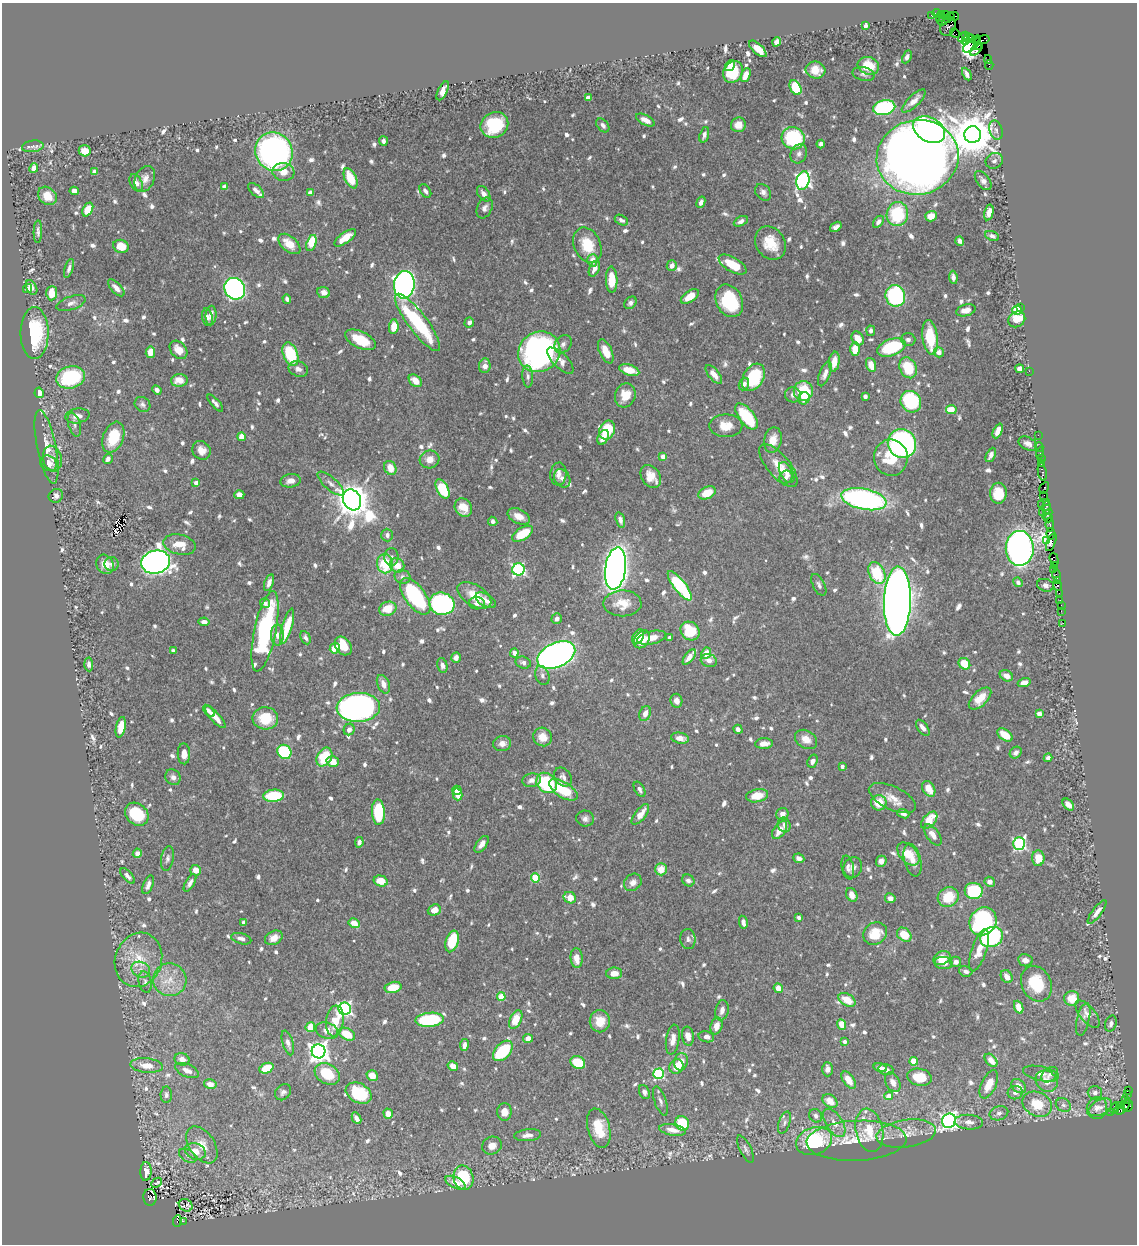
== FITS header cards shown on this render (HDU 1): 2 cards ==
NAXIS1  =                 1135
NAXIS2  =                 1242

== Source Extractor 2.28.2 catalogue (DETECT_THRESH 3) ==
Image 1135 x 1242 px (HDU 1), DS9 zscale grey, 1 PNG px = 1 image px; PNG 1139 x 1246 px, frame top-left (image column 1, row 1242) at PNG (2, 3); each listed source drawn as its Kron ellipse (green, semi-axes under 4 px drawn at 4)
Background 0.62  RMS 0.009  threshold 0.0269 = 3 sigma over >= 5 px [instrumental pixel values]
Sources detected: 941; of the 941, the 500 brightest by FLUX_AUTO listed and drawn (441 fainter detections omitted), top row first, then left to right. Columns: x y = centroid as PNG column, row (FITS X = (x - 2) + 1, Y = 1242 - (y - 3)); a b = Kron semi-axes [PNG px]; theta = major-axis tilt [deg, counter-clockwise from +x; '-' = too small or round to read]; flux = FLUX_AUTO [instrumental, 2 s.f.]
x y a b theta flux
936 13 4 3 - 33
941 14 4 2 - 21
945 15 3 2 - 9.2
932 16 3 3 - 27
954 16 5 2 - 53
950 17 4 3 - 160
939 18 3 3 - 26
948 20 3 3 - 260
943 21 6 4 30 100
865 26 4 4 - 3.5
948 26 10 7 64 140
955 33 5 2 - 12
966 35 3 2 - 15
963 38 5 4 - 41
967 39 6 3 48 36
971 39 4 2 - 26
982 40 7 3 14 38
976 41 3 2 - 82
777 42 5 4 - 7.7
972 44 11 5 42 91
978 45 4 3 - 33
758 49 11 5 -43 9.6
976 49 8 3 48 34
907 57 7 4 64 2.2
988 59 4 2 - 12
730 65 6 4 55 3.4
989 65 5 2 - 17
868 66 11 8 -18 15
815 70 10 8 -15 8.7
733 72 11 9 58 24
864 74 11 6 -14 2.4
967 74 7 3 -62 2.3
746 75 7 4 68 6.7
795 88 8 5 -62 26
443 91 10 4 64 5
588 98 4 4 - 7.5
914 101 15 5 44 5.5
884 108 11 7 12 76
645 120 10 5 -27 5.7
494 125 14 12 30 34
603 125 8 5 -47 2.7
738 125 7 7 - 6.1
929 130 17 12 -32 190
996 130 10 6 -74 2.1
704 135 8 4 72 2.6
973 135 8 8 - 2400
793 138 12 11 - 47
383 141 5 3 - 2.7
821 144 4 4 - 2.9
33 146 11 5 8 2.7
85 151 6 5 - 7.4
274 152 20 18 -60 210
799 154 10 8 65 2.8
918 157 41 37 13 1200
994 161 9 7 29 2.4
34 168 5 4 - 5.1
94 172 4 4 - 5.4
283 172 11 9 -7 7.3
351 178 11 5 -64 15
145 179 13 9 64 4.9
803 181 9 6 76 210
983 181 11 6 -53 2.8
136 183 9 5 -62 4.6
224 187 4 4 - 6
256 190 10 5 -43 2.9
74 191 5 4 - 3.2
425 191 7 5 -55 2.4
310 192 4 4 - 2.3
763 192 9 7 -48 2.8
484 194 9 5 -55 3.8
47 196 10 8 -43 8.9
701 202 6 4 68 2.4
485 208 11 7 65 2.9
88 209 7 5 60 11
989 212 8 4 75 4.8
897 214 12 10 80 38
931 216 6 5 - 7.5
621 220 7 5 -28 2.1
741 221 7 4 26 2.6
878 222 7 4 54 2.6
836 227 6 4 36 2.6
38 232 11 4 88 2.2
992 236 7 4 -22 2.1
345 238 12 5 36 11
960 241 5 4 - 2.7
311 243 8 4 72 21
770 243 17 14 -56 14
289 244 13 7 -41 11
587 245 18 13 -65 20
121 246 8 6 -18 12
592 260 6 5 - 6.8
732 265 15 7 -31 17
672 266 5 5 - 4.2
69 268 10 4 72 2.2
594 269 8 5 66 4
953 277 6 4 -82 2.2
612 280 13 6 -89 15
404 285 14 10 81 340
31 287 8 5 -63 3.5
116 288 10 5 -46 4.7
28 289 4 4 - 2.2
235 289 11 10 - 220
324 292 6 5 - 4.1
52 293 7 5 87 9.3
690 296 10 5 35 9.4
895 296 11 10 - 86
287 299 5 4 - 2.4
729 301 17 13 -63 41
71 303 15 6 19 3.5
630 303 7 5 48 2.1
1021 307 3 2 - 4.9
966 310 10 5 16 4.1
1017 310 5 4 - 34
211 315 10 5 84 5.2
207 317 9 5 -78 2.6
1017 319 9 7 37 9.9
417 322 35 9 -53 63
469 322 5 4 - 2.7
394 327 7 4 84 11
871 331 5 4 - 2.2
35 333 26 14 90 40
930 337 17 7 -82 25
858 338 7 5 -59 8
908 339 7 6 - 2.1
360 340 16 8 -25 19
563 344 10 7 49 2.7
891 347 15 8 20 43
855 349 7 5 89 9.6
178 350 10 7 -49 7.8
606 351 13 6 -65 9.9
150 352 6 4 80 6.9
539 352 22 19 35 250
939 352 5 5 - 5.4
290 354 12 7 -69 33
560 361 17 7 -45 5.4
834 362 10 5 81 7.7
871 365 7 5 -71 8.4
485 366 7 5 83 4
908 368 11 8 -64 22
298 369 10 7 -21 3.3
1020 369 4 4 - 3.7
629 370 10 5 -18 13
1029 371 2 2 - 23
714 374 11 5 -51 5.6
825 374 13 5 68 4
528 376 11 5 -86 2.3
71 377 14 11 16 50
753 377 15 10 59 34
179 380 8 6 4 8.4
415 381 7 5 -44 7.4
744 384 6 5 - 3
157 390 5 4 - 2.4
803 391 10 9 - 30
39 393 5 4 - 4.5
625 395 12 10 72 11
793 395 8 7 - 2.6
865 396 4 4 - 2.7
804 398 6 5 - 7.3
911 402 11 10 - 61
215 403 10 4 -48 2.4
142 404 8 7 - 2.1
951 410 5 4 - 18
77 416 12 7 9 4.8
746 416 15 7 -52 34
74 424 12 6 -74 2.4
726 426 16 11 0 11
607 430 10 7 66 24
998 431 8 4 66 5.1
1038 435 2 2 - 8.7
113 437 16 10 69 20
241 437 4 4 - 5.9
603 437 8 5 64 5.1
773 440 13 8 78 7.9
902 443 15 14 - 170
1028 444 10 6 -28 3.4
47 447 37 9 -79 10
1039 447 4 3 - 18
201 450 10 8 -52 5.4
1040 453 6 2 85 26
991 455 7 4 64 3.7
663 457 4 4 - 6.7
891 458 18 17 - 21
52 459 13 9 -78 4.6
108 459 5 4 - 2.6
430 459 10 9 - 6.2
1041 459 2 2 - 19
48 463 9 7 -31 4.2
1041 464 2 2 - 16
778 465 26 11 -49 11
390 468 7 5 -66 8.1
787 472 11 6 -61 3.7
1042 472 9 3 -80 77
558 474 11 8 84 4.6
651 477 12 9 -55 8.5
786 477 7 6 - 2.9
562 478 10 7 -55 2.8
290 481 10 6 7 3.8
196 483 4 4 - 5.8
331 484 16 6 -42 3.3
1044 488 6 3 59 30
443 489 10 5 -60 34
707 493 9 6 25 12
998 493 10 8 89 18
239 495 5 4 - 4.7
1044 495 2 2 - 20
56 496 7 6 - 2.8
864 499 23 10 -12 170
352 500 11 8 -62 1700
1047 502 3 2 - 19
1042 504 2 2 - 6.9
1046 507 6 4 89 57
463 508 9 8 - 9.5
1042 513 4 3 - 17
1047 514 6 4 47 72
519 516 12 7 -26 6.8
1048 518 4 3 - 56
620 520 8 4 -73 3.4
493 521 5 4 - 2.2
1050 525 6 3 -82 100
523 534 11 6 32 18
1051 534 6 3 -81 32
387 535 6 6 - 2.3
1047 540 3 2 - 9.8
1051 542 9 3 69 120
180 545 16 10 -13 10
1020 548 17 14 89 540
391 557 9 7 90 2.3
1054 559 7 3 -73 40
156 562 14 11 14 600
105 564 10 8 -63 8.1
112 564 7 7 - 2.6
385 564 9 8 - 23
397 565 7 7 - 8
1055 565 3 2 - 26
615 568 21 10 82 550
518 569 6 6 - 97
1054 570 2 2 - 20
877 573 11 7 -65 29
1056 575 6 2 -72 42
402 577 8 7 - 2.3
1057 581 4 2 - 19
1018 582 5 4 - 2.2
269 583 9 4 71 3.1
819 585 12 6 -63 2.1
1046 585 8 6 -16 2.4
1057 585 6 3 -69 100
680 586 18 6 -52 58
1059 593 3 2 - 4.2
474 595 19 10 -32 13
415 596 21 10 -54 58
486 600 11 6 -31 4.2
897 601 34 13 89 1100
1060 601 4 3 - 58
265 603 5 5 - 2.7
477 603 8 6 -5 3.5
622 603 19 13 1 12
442 604 13 11 -15 110
1061 605 3 2 - 20
388 609 9 7 20 12
1061 611 2 2 - 12
557 619 5 5 - 2.8
204 622 5 4 - 3.4
1063 623 3 2 - 5.1
287 626 18 5 74 19
265 631 41 11 78 98
690 631 10 8 -42 31
277 635 10 6 -89 3.5
638 637 8 5 60 7.6
670 637 4 3 - 2.7
305 638 7 4 -64 2.2
651 638 14 6 13 7.8
642 639 10 7 55 13
343 646 10 7 -53 16
335 648 5 5 - 8.4
173 651 4 3 - 2.6
514 653 4 4 - 4.2
706 653 6 4 64 7.4
556 655 20 12 25 350
689 657 9 4 52 4.8
456 658 5 4 - 2.8
709 660 8 6 -17 4
523 663 8 5 -17 2.4
89 664 7 4 -86 2.2
964 664 6 5 - 14
442 665 7 5 -76 2.6
542 675 10 6 -69 2.3
1006 676 7 5 -29 4.7
1024 683 6 4 18 5.3
383 684 10 6 -67 4.9
980 699 14 7 44 12
676 701 7 6 - 3.8
358 707 22 14 3 260
209 711 7 4 -49 2.5
645 713 8 5 69 4.7
1039 714 4 4 - 7
215 717 14 4 -48 6.7
265 718 13 11 -2 20
121 727 10 5 78 10
923 728 9 5 -53 3.6
738 729 5 4 - 3.7
349 730 6 5 - 3.4
1005 735 8 5 -37 12
543 737 10 9 - 8.2
680 738 9 5 -10 5.2
806 739 12 8 -31 6.2
502 744 9 7 10 4.2
764 744 9 5 4 5.1
284 752 7 6 - 54
1016 753 6 5 - 2.4
184 754 10 6 -88 4.8
324 757 10 7 60 25
1048 758 4 4 - 2.1
813 761 7 5 69 3
333 762 6 5 - 8
842 766 4 3 - 2.6
173 777 8 7 - 2.6
563 777 10 8 -54 3
532 780 9 6 9 3.5
547 783 11 9 -44 54
639 789 8 5 -60 2.2
929 789 8 6 -60 9.4
457 790 4 4 - 7
563 790 16 7 -32 26
457 794 6 4 -75 7
274 796 10 6 4 29
757 796 11 6 11 12
892 798 25 11 -25 9
879 803 7 7 - 12
1068 805 7 4 -47 5.4
378 812 13 6 -87 40
137 814 13 10 -42 25
640 814 12 5 52 8.1
782 814 6 6 - 3.8
903 814 6 4 -21 2.7
585 819 9 8 - 2.6
929 820 10 6 48 16
784 825 7 6 - 2.4
780 830 10 6 54 8
933 835 12 6 -55 5.5
359 842 5 4 - 2.2
1019 843 6 6 - 110
482 844 9 5 54 3.9
137 853 5 4 - 3.5
908 854 13 8 -46 16
167 858 12 6 80 2.2
799 858 5 5 - 3.6
1038 858 8 6 -88 11
913 860 17 8 -76 5.2
881 861 6 5 - 3
848 867 12 6 -79 2.9
853 867 10 9 - 3.1
661 869 6 6 - 9
196 870 5 5 - 6.1
128 876 9 4 -47 2.4
535 878 4 4 - 25
688 880 6 5 - 2.4
381 881 7 5 -15 9.9
633 882 9 8 - 4.2
990 882 5 5 - 3.7
190 883 10 4 59 2.6
148 885 10 5 68 3
974 891 9 8 - 42
852 895 7 5 -63 3.5
948 897 11 9 33 18
570 898 6 5 - 8.6
890 898 5 5 - 2.7
434 910 7 5 23 6.6
1097 912 14 4 53 4.4
799 918 4 4 - 2.3
983 921 14 13 - 130
243 922 4 3 - 2.6
743 922 6 4 -78 3.2
354 923 6 4 -29 8.2
875 934 12 10 34 15
904 935 8 6 -43 15
992 937 12 9 26 73
274 938 9 6 28 5.9
241 939 10 5 -15 2.9
688 939 10 7 -83 2.7
452 941 11 6 74 28
979 950 22 7 71 9.6
577 958 10 6 -85 8.2
942 958 9 6 23 10
138 960 27 23 71 23
1025 960 7 6 - 3.9
956 962 5 5 - 2.9
943 963 9 6 -7 4.1
141 970 9 7 -26 3.6
966 971 7 5 -13 2.6
614 973 8 6 2 5.8
1007 977 7 5 -59 5.1
170 980 17 16 - 13
145 982 11 6 -78 2.3
1036 984 18 14 -62 27
393 987 8 5 12 16
778 988 5 4 - 5.9
501 997 4 4 - 22
1072 998 7 7 - 11
847 1000 9 6 -32 11
1019 1007 7 4 -68 7.8
345 1009 6 6 - 150
722 1010 10 6 78 4.2
1088 1014 16 7 -50 4.6
516 1019 10 5 65 13
1083 1019 17 6 76 3.3
430 1020 14 7 5 55
335 1021 15 9 82 14
600 1021 11 10 - 11
842 1024 5 4 - 8.6
1111 1024 8 5 71 2.3
716 1026 9 6 75 6.8
310 1027 5 4 - 13
327 1031 11 8 -19 5.8
347 1034 9 5 -28 18
688 1036 9 6 -81 5.5
706 1037 8 5 -15 3.6
528 1038 5 4 - 4.6
673 1040 15 6 81 5.2
844 1042 4 3 - 2.9
288 1043 13 5 -73 2.8
464 1045 6 4 80 3.1
318 1051 7 7 - 450
503 1051 12 7 47 40
182 1059 7 6 - 4
991 1060 8 5 -48 6.4
914 1061 4 4 - 20
578 1062 8 6 -26 22
681 1062 9 6 78 6.7
147 1065 16 7 -5 8
453 1066 5 4 - 4.6
676 1067 7 6 - 9.6
266 1068 7 5 23 21
880 1068 7 4 -17 3.8
827 1069 7 5 -90 3.9
187 1070 13 6 -23 4.2
886 1070 7 5 -15 3.1
327 1074 13 10 -30 20
659 1074 5 5 - 78
1041 1074 18 7 -12 4.1
1050 1075 9 6 40 2.5
372 1076 6 5 - 6.6
919 1077 12 8 -10 18
849 1080 10 5 -55 9.3
1046 1081 12 10 -42 6.6
893 1082 10 7 -62 4.8
210 1084 6 5 - 4.2
989 1084 15 7 65 10
1019 1086 8 6 -43 5.3
1128 1090 3 2 - 31
283 1092 9 7 47 2.4
644 1092 7 5 -67 2.1
359 1093 14 9 -28 31
1015 1093 7 6 - 3
1095 1093 7 6 - 2.4
1127 1094 3 3 - 11
166 1095 8 5 89 2.2
889 1096 4 4 - 6.3
1125 1099 3 3 - 14
660 1101 15 6 -70 2.7
830 1101 8 6 -40 8.8
1037 1104 15 12 -25 17
1063 1105 8 6 -32 2.1
1119 1105 3 2 - 90
1128 1106 6 4 80 62
1100 1107 13 7 27 3.7
1123 1107 9 4 51 76
1097 1108 11 10 - 4.2
1114 1108 6 4 72 40
1119 1110 5 3 - 73
504 1112 9 7 88 6.3
1110 1112 3 2 - 16
999 1113 9 7 16 3.1
388 1114 5 4 - 6.2
816 1116 7 6 - 2.5
356 1118 6 4 -62 3.1
949 1121 7 7 - 240
969 1122 14 7 -4 4
682 1123 7 6 - 27
784 1123 11 5 70 2.2
834 1123 16 8 -57 6.6
599 1128 20 11 -75 21
672 1130 13 5 -9 6.4
869 1130 22 13 -79 18
906 1134 30 13 8 13
528 1135 13 6 5 4
814 1141 18 13 18 54
857 1141 50 20 3 30
202 1145 21 12 -55 10
492 1146 10 8 23 5.3
746 1149 15 5 -64 2.2
195 1151 11 8 -20 7.3
188 1156 10 5 -30 2.1
146 1171 9 5 87 4.2
463 1178 12 10 -74 38
156 1183 6 3 41 6.1
455 1183 11 5 -26 5.9
150 1197 8 6 -87 500
186 1205 7 6 - 6.4
177 1221 6 4 86 230
183 1221 3 2 - 21
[441 fainter detections neither listed nor drawn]